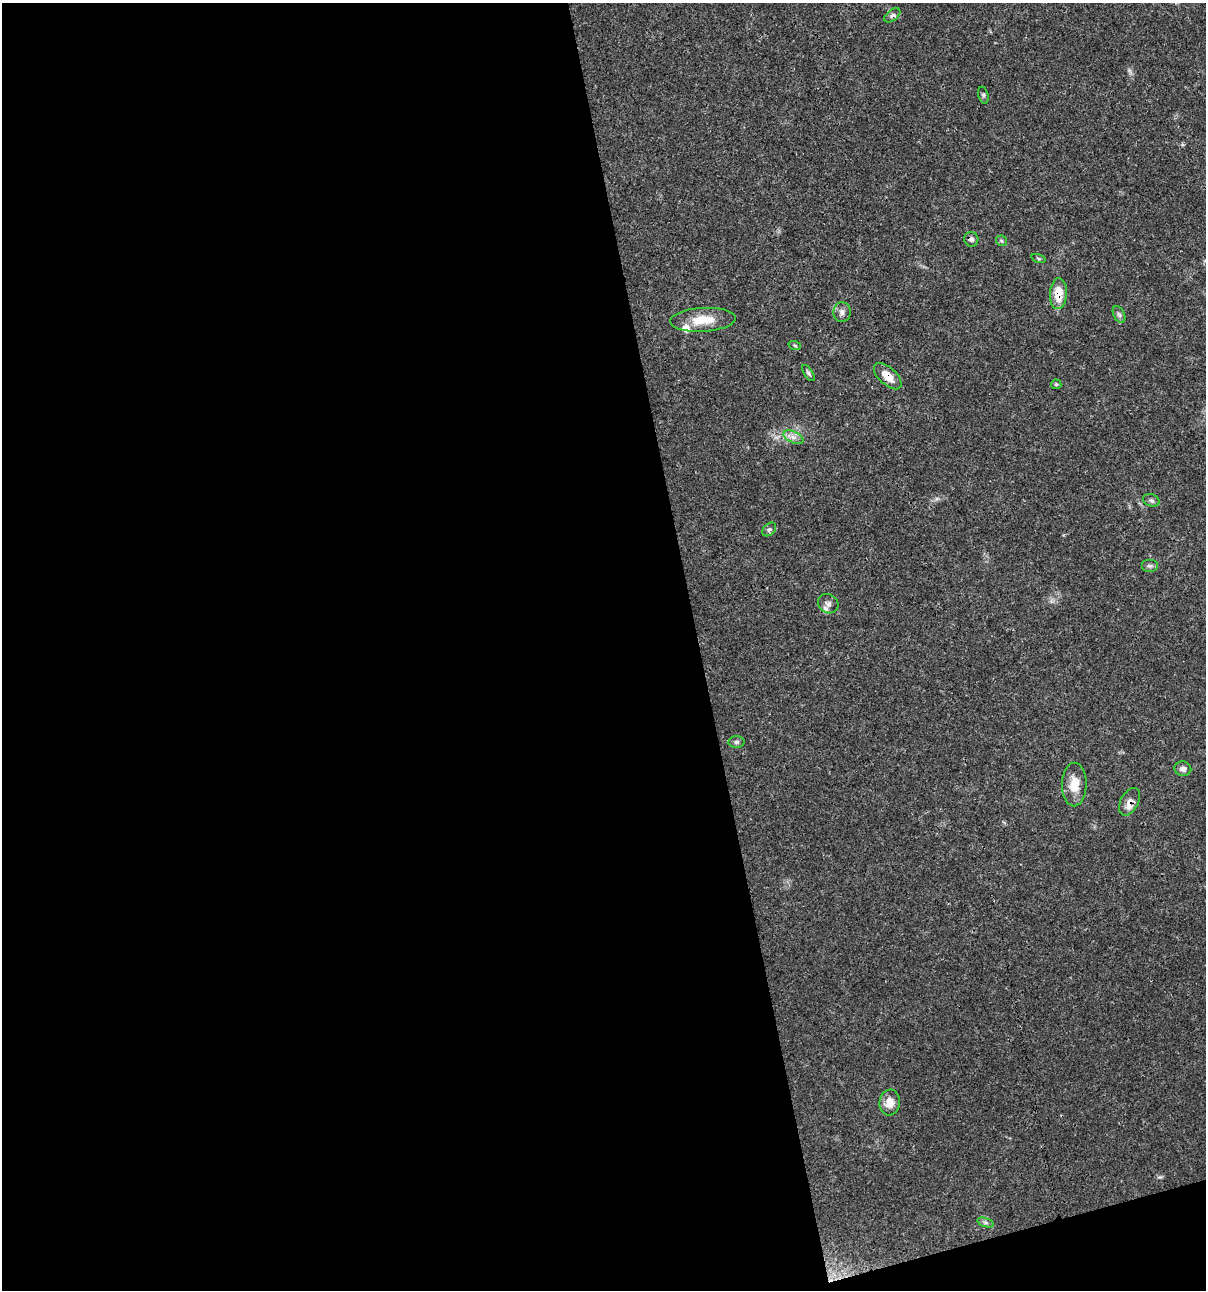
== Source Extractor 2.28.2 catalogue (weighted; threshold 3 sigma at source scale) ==
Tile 13 of 4 x 4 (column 1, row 4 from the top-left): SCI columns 101-1304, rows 6-1293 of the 4963 x 5162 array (HDU 1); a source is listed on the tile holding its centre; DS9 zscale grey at full resolution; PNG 1208 x 1292 px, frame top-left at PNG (2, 3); each listed source drawn as its Kron ellipse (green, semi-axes under 4 px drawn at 4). Shown black and unused: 59% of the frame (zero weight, under 3 of 4 exposures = <1% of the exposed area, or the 3 px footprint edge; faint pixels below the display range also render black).
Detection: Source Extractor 2.28.2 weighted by HDU 2 'WHT'; one run over the whole footprint, this tile lists its part. Background 0.0314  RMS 0.002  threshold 0.0091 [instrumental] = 3 sigma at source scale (4.5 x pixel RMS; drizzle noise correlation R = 1.50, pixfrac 1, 0.0396/0.0396 arcsec/px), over >= 5 px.
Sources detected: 28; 1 too faint to see at this stretch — neither listed nor drawn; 3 inside a brighter listed object's ellipse — not listed separately; the other 24 listed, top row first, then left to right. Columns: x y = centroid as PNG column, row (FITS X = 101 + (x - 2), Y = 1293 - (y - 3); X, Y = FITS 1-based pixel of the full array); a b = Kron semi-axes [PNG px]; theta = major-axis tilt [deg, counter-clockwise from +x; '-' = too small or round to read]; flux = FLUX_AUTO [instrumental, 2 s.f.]
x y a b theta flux
892 15 9 5 37 0.59
983 95 9 5 -77 0.4
971 239 7 7 - 0.63
1001 241 6 5 - 0.3
1038 259 7 3 -19 0.26
1058 294 15 8 87 3.8
842 312 10 8 86 0.98
1119 315 9 5 -62 0.57
703 320 33 12 3 4.8
795 346 6 4 -20 0.29
808 373 9 4 -56 0.4
888 376 17 8 -43 2.7
1056 384 5 5 - 0.27
793 437 10 5 -26 0.99
1151 500 8 6 -20 0.5
769 529 8 5 46 0.46
1149 566 8 6 0 0.53
828 604 11 9 -36 0.86
736 742 8 6 3 0.49
1183 769 8 7 - 0.94
1074 784 22 12 89 3.4
1130 802 15 9 61 1.4
890 1102 13 10 82 2.3
986 1222 8 4 -19 0.41
Overlapping masked pixels (flux is a lower limit): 5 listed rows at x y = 892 15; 971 239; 1058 294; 888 376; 1130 802